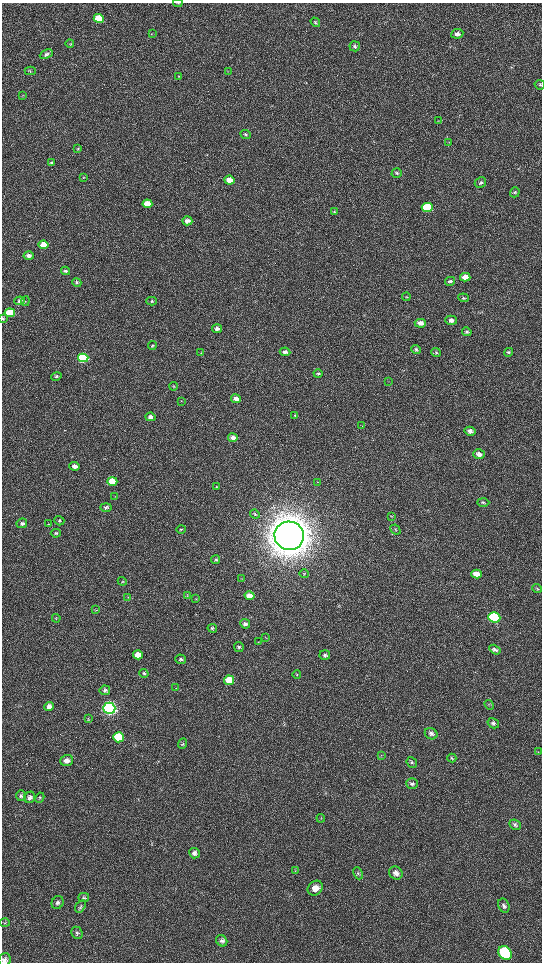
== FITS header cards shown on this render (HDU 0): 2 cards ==
NAXIS1  =                 1080 / length of data axis 1
NAXIS2  =                 1920 / length of data axis 2

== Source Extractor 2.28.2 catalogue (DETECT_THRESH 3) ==
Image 1080 x 1920 px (HDU 0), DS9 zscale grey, zoomed out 1/2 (1 PNG px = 2 x 2 image px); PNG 544 x 964 px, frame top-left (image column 1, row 1919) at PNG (2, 3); each listed source drawn as its Kron ellipse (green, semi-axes under 4 px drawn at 4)
Background 517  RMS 35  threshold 106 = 3 sigma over >= 5 px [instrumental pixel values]
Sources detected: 141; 2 cannot appear on this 1/2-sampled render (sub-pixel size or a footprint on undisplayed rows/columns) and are neither listed nor drawn; the other 139 listed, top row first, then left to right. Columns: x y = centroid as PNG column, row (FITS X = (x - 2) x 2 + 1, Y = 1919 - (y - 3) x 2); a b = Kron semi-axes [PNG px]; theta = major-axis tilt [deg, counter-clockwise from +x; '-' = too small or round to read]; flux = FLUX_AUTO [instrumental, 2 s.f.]
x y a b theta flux
178 3 5 2 - 5.3e+03
99 19 5 4 - 2.0e+05
315 22 5 4 - 1.0e+04
152 34 4 3 - 5.1e+03
457 34 6 5 - 2.7e+04
70 43 4 2 - 4.4e+03
355 46 5 5 - 1.5e+04
46 54 7 4 22 2.0e+04
30 71 5 4 - 1.1e+04
228 71 3 2 - 3.7e+03
179 76 4 3 - 7.1e+03
540 85 5 4 - 9.9e+03
22 95 4 3 - 5.4e+03
439 121 3 2 - 3.5e+03
245 134 5 4 - 1.3e+04
449 142 3 2 - 4.1e+03
78 149 4 3 - 5.5e+03
52 163 4 3 - 9.6e+03
397 173 5 5 - 1.4e+04
84 177 4 3 - 6.6e+03
229 180 5 4 - 5.9e+04
480 182 6 5 - 1.5e+04
515 192 5 4 - 1.1e+04
147 204 5 4 - 1.0e+05
427 207 5 4 - 3.9e+05
334 211 4 3 - 7.1e+03
187 221 5 4 - 3.2e+04
44 245 5 4 - 1.5e+05
29 256 5 4 - 2.9e+04
66 271 4 3 - 1.3e+04
465 277 5 4 - 6.5e+04
450 281 5 4 - 1.3e+04
77 282 5 4 - 1.2e+04
406 297 4 2 - 5.0e+03
463 298 5 4 - 9.2e+03
20 301 5 4 - 1.5e+04
25 301 5 4 - 7.9e+03
152 301 5 4 - 1.1e+04
10 313 5 4 - 3.0e+05
3 318 4 3 - 8.5e+03
451 320 6 4 -1 2.8e+04
420 323 5 4 - 4.4e+04
217 329 5 4 - 2.6e+04
467 332 5 4 - 1.2e+04
152 346 4 3 - 9.9e+03
416 350 5 4 - 1.4e+04
285 352 5 4 - 2.5e+04
436 352 5 4 - 9.7e+03
509 352 5 4 - 9.5e+03
201 353 3 2 - 4.3e+03
83 358 5 4 - 9.5e+05
318 374 4 4 - 1.2e+04
56 376 5 4 - 1.3e+04
389 382 3 2 - 2.2e+03
173 386 4 3 - 6.9e+03
236 399 5 4 - 3.3e+04
181 401 3 2 - 3.2e+03
294 415 4 3 - 5.5e+03
150 417 5 4 - 3.1e+04
362 426 3 2 - 3.5e+03
470 431 6 4 -12 2.6e+04
233 438 5 4 - 5.3e+04
479 454 6 4 -16 2.8e+04
75 466 5 4 - 3.9e+04
112 481 5 4 - 1.3e+05
318 482 3 2 - 3.6e+03
216 487 4 3 - 4.1e+03
115 496 3 2 - 3.4e+03
483 502 6 4 -2 1.3e+04
106 507 5 4 - 1.5e+04
255 514 5 4 - 1.0e+04
391 516 4 3 - 5.5e+03
59 521 5 4 - 1.3e+04
22 523 5 4 - 1.4e+04
48 524 4 3 - 5.4e+03
181 529 4 4 - 8.8e+03
395 530 5 3 - 8.2e+03
56 533 5 4 - 1.2e+04
289 536 15 14 - 2.4e+07
216 560 4 4 - 8.9e+03
304 574 5 4 - 8.4e+03
477 574 5 4 - 6.9e+04
242 579 4 2 - 3.9e+03
122 581 4 3 - 6.4e+03
537 588 5 4 - 9.2e+03
187 595 4 2 - 4.9e+03
250 596 5 4 - 7.0e+04
128 597 3 3 - 5.7e+03
196 599 4 3 - 5.4e+03
96 610 3 2 - 4.2e+03
494 617 6 5 - 9.7e+05
56 618 4 3 - 6.6e+03
245 624 5 4 - 2.0e+04
212 628 5 4 - 1.2e+04
266 638 3 2 - 3.8e+03
259 642 3 2 - 3.9e+03
239 647 5 4 - 1.4e+04
495 650 6 4 -31 2.0e+04
138 655 5 4 - 8.8e+04
325 655 5 5 - 1.6e+04
181 659 5 4 - 1.6e+04
144 673 4 4 - 1.0e+04
297 674 4 4 - 8.5e+03
229 680 5 4 - 2.0e+05
176 688 3 3 - 4.3e+03
105 690 5 5 - 1.8e+04
489 705 5 3 - 7.6e+03
49 706 5 4 - 3.2e+04
109 708 6 5 - 3.7e+06
88 719 4 3 - 5.9e+03
493 723 6 5 - 2.0e+04
431 734 7 5 -28 2.4e+04
118 737 5 5 - 4.6e+05
183 744 5 4 - 1.0e+04
538 752 3 2 - 3.7e+03
381 755 3 2 - 4.6e+03
452 758 4 4 - 9.7e+03
67 761 6 5 - 3.9e+04
412 762 6 5 - 1.4e+04
412 784 6 5 - 1.9e+04
21 796 5 5 - 1.4e+04
30 797 6 5 - 2.3e+04
40 798 5 4 - 9.6e+03
321 818 4 2 - 5.2e+03
515 825 6 5 - 1.8e+04
194 853 5 5 - 2.7e+04
295 870 3 3 - 5.9e+03
358 873 6 4 -65 1.3e+04
396 873 7 6 - 3.9e+04
315 888 8 6 44 6.5e+04
84 898 5 4 - 1.1e+04
58 903 7 5 61 2.1e+04
80 906 7 4 55 1.6e+04
504 906 7 5 -65 2.0e+04
5 923 5 2 - 5.8e+03
77 933 6 5 - 1.6e+04
222 941 6 5 - 1.9e+04
505 953 7 6 - 6.5e+05
5 960 7 6 - 2.9e+04
At the frame edge (FLAGS 8, measured only in part): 3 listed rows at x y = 178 3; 3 318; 5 960
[2 sub-pixel or undisplayed-footprint detections neither listed nor drawn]